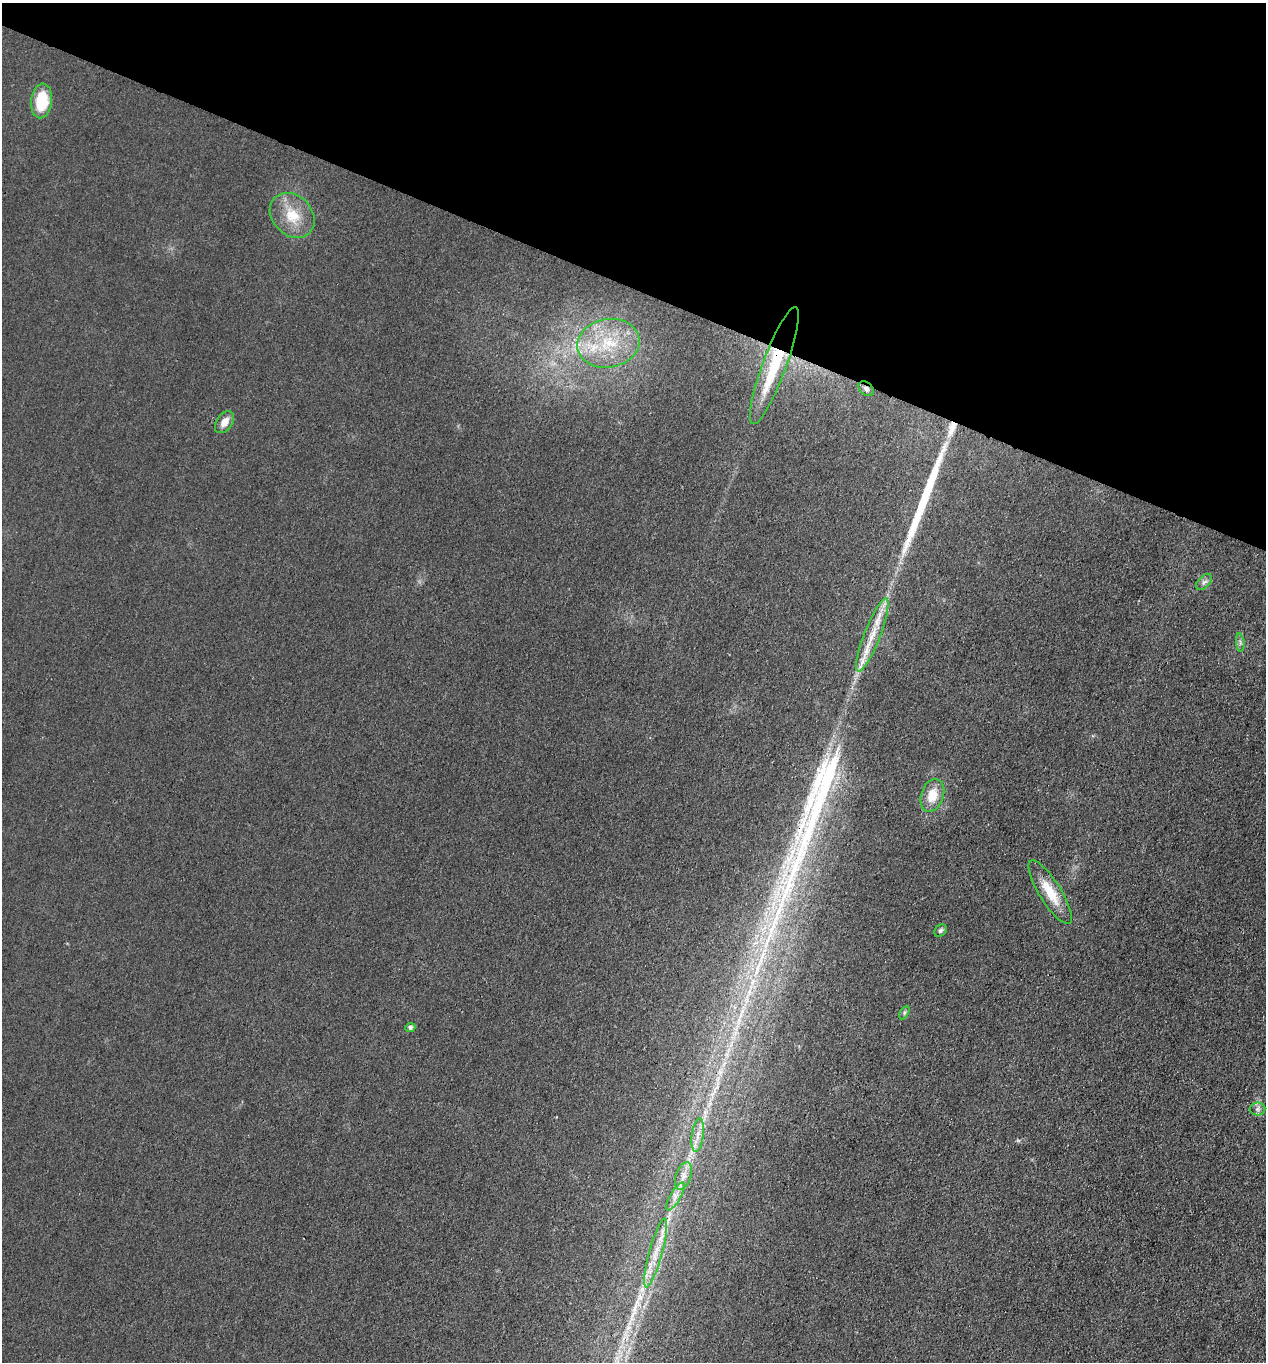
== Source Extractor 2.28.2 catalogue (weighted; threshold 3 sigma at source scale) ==
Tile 2 of 4 x 4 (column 2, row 1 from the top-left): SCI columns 1538-2801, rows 4084-5443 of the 5466 x 5451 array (HDU 1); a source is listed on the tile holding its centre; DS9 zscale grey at full resolution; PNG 1268 x 1364 px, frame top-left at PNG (2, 3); each listed source drawn as its Kron ellipse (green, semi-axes under 4 px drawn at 4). Shown black and unused: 21% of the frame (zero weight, under 3 of 4 exposures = <1% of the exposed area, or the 3 px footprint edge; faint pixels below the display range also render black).
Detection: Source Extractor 2.28.2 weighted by HDU 2 'WHT'; one run over the whole footprint, this tile lists its part. Background 0.0176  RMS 0.006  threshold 0.0269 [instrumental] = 3 sigma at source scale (4.5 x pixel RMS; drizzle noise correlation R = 1.50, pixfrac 1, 0.05/0.05 arcsec/px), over >= 5 px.
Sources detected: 22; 3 long thin detections or spike segments (spike, bleed or trail) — neither listed nor drawn; the other 19 listed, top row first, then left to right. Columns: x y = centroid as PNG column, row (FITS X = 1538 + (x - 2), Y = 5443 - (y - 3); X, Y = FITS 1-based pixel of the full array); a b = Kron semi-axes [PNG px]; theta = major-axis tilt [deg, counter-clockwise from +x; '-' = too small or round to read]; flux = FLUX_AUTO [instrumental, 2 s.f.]
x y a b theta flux
42 101 17 10 84 24
292 215 25 20 -46 17
608 343 31 24 11 35
774 366 62 12 70 43
866 389 8 6 -41 2
225 422 12 8 55 5.6
1204 582 10 5 44 2
872 635 39 8 69 15
1240 643 9 3 -85 1.4
932 795 17 11 71 11
1050 892 37 11 -58 16
940 931 7 5 44 1.3
904 1013 7 4 60 1.2
410 1027 5 4 - 1.7
1257 1109 8 6 0 1.9
698 1135 17 6 83 5
683 1176 14 7 70 5.1
675 1196 16 5 60 4.3
656 1253 36 6 75 12
Overlapping masked pixels (flux is a lower limit): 2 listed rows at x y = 774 366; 866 389